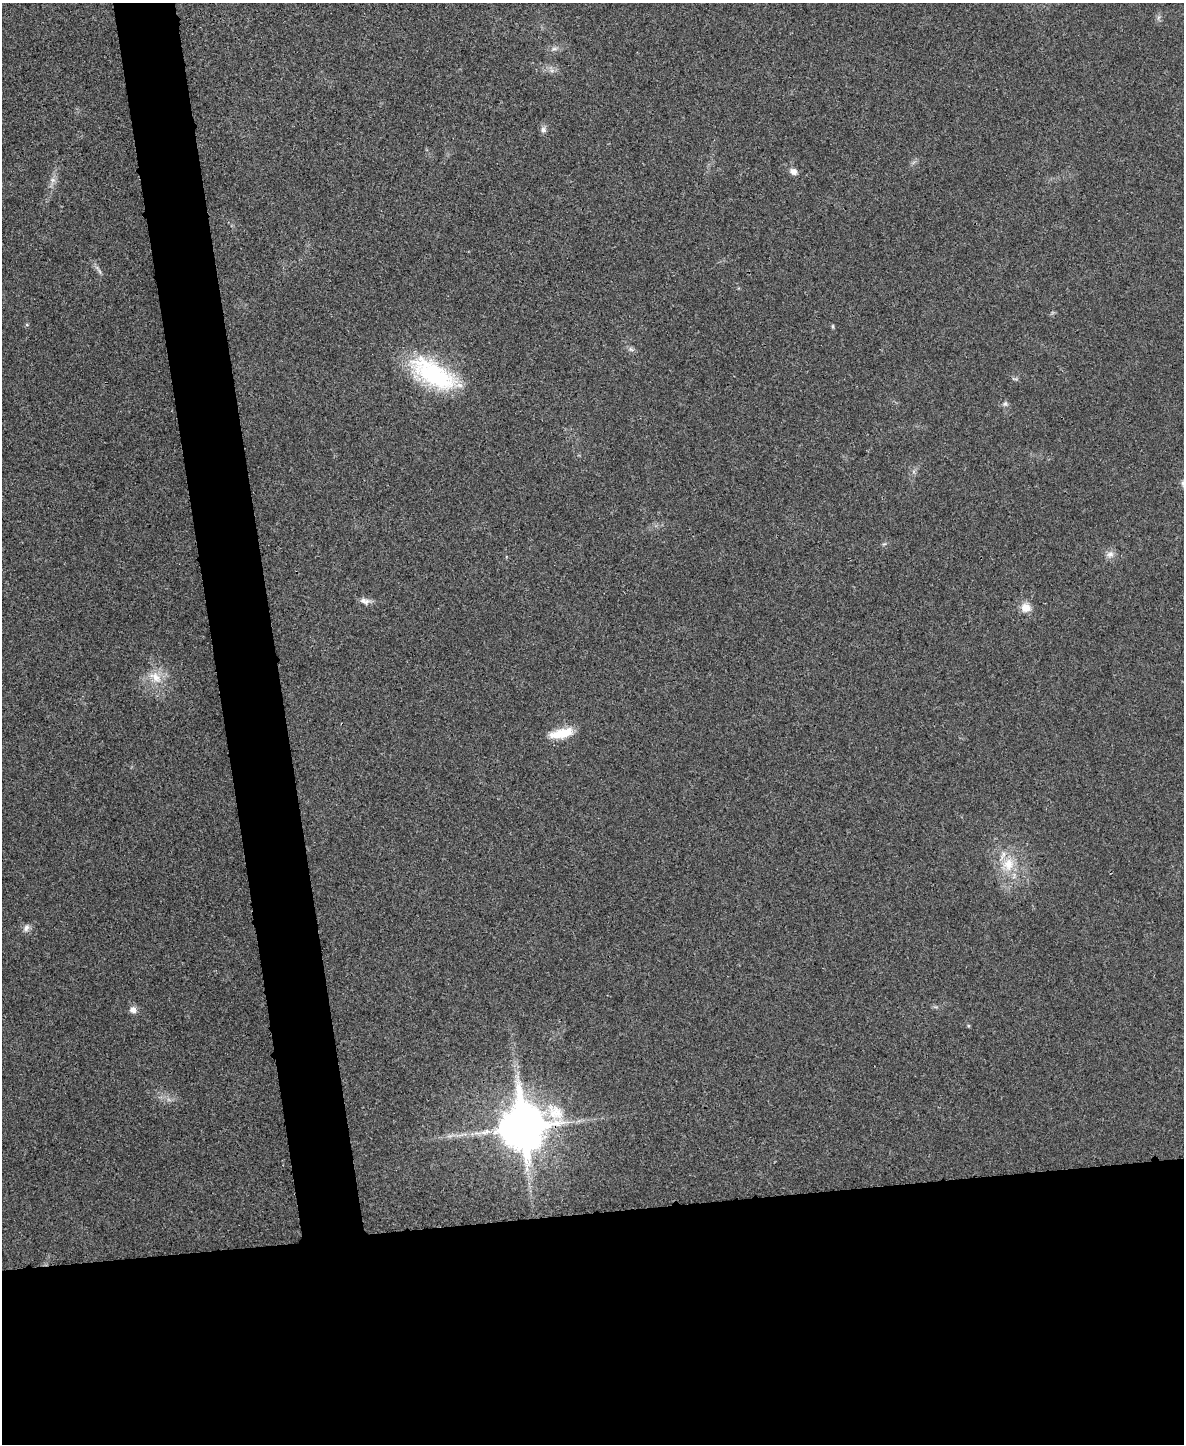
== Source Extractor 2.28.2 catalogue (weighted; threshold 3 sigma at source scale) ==
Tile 11 of 4 x 3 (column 3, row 3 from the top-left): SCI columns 2365-3546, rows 138-1579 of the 4730 x 4711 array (HDU 1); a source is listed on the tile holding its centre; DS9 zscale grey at full resolution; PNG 1186 x 1446 px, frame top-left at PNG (2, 3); no overlay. Shown black and unused: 21% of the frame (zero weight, under 3 of 4 exposures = <1% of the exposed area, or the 3 px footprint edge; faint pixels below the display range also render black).
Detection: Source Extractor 2.28.2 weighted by HDU 2 'WHT'; one run over the whole footprint, this tile lists its part. Background 0.0241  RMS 0.006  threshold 0.0268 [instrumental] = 3 sigma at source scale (4.5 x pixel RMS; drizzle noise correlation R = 1.50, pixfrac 1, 0.05/0.05 arcsec/px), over >= 5 px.
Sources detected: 18; all 18 listed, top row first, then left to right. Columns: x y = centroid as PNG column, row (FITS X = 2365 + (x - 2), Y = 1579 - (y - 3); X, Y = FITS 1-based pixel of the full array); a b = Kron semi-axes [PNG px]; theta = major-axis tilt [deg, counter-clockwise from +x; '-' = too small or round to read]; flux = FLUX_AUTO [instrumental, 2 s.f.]
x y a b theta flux
554 49 7 4 1 1.4
543 130 8 7 - 2
794 171 9 7 -42 3
53 180 7 6 - 2
833 326 6 3 -82 0.74
631 349 8 6 -24 1.6
434 374 61 25 -31 63
1005 404 6 6 - 1.3
1110 554 10 8 35 3
365 601 15 7 -10 3
1025 608 11 10 - 6
155 677 19 11 -41 8.8
561 733 30 11 12 13
1008 864 19 16 76 14
26 928 10 6 59 2.3
133 1010 9 8 - 3.1
555 1112 29 20 -44 20
522 1127 15 12 -85 2500
Overlapping masked pixels (flux is a lower limit): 1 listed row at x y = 522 1127